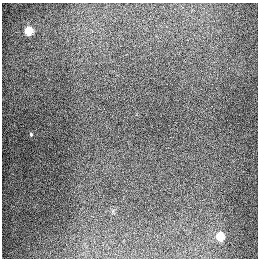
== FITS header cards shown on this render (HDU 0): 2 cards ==
NAXIS1  =                  256
NAXIS2  =                  256

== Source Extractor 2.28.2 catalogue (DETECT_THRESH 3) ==
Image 256 x 256 px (HDU 0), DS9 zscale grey, 1 PNG px = 1 image px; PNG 260 x 260 px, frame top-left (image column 1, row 256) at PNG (2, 3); no overlay
Background 1320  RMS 27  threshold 82.1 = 3 sigma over >= 5 px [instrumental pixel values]
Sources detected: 3; all 3 listed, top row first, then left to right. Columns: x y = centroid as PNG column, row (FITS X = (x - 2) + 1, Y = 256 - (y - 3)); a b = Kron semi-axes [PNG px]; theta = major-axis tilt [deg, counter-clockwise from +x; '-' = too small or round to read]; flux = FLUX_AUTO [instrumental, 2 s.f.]
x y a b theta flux
28 31 5 5 - 89000
31 134 4 3 - 2100
220 236 6 5 - 70000